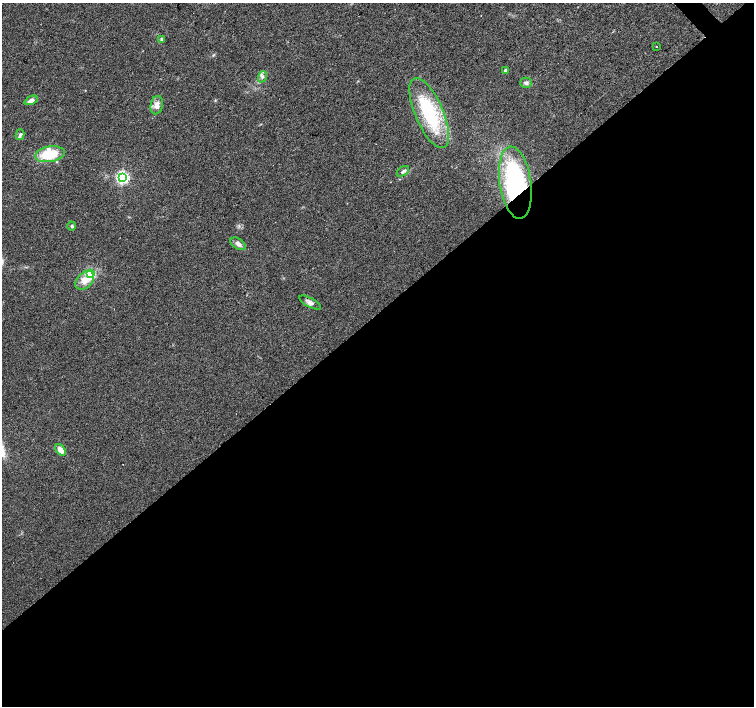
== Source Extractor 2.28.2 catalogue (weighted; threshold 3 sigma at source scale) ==
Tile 15 of 4 x 4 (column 3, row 4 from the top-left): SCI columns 3008-4510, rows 148-1554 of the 6019 x 5987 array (HDU 1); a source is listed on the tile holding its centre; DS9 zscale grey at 2 x 2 block average (1 PNG px = mean of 2 x 2 image px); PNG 756 x 708 px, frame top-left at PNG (2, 3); each listed source drawn as its Kron ellipse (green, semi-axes under 4 px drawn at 4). Shown black and unused: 56% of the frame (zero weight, under 2 of 3 exposures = <1% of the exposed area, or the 3 px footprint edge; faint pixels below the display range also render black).
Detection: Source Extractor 2.28.2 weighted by HDU 2 'WHT'; one run over the whole footprint, this tile lists its part. Background 0.0274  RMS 0.0063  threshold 0.0286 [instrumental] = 3 sigma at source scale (4.5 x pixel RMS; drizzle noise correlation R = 1.50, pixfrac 1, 0.0396/0.0396 arcsec/px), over >= 5 px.
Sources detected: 22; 2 cosmic-ray / hot-pixel residue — neither listed nor drawn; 1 inside a brighter listed object's ellipse — not listed separately; the other 19 listed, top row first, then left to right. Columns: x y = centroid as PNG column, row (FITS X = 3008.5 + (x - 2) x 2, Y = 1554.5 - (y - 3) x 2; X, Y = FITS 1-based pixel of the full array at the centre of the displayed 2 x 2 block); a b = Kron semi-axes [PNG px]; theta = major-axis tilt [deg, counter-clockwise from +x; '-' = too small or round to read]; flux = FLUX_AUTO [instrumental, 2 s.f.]
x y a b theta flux
161 39 4 3 - 1.7
657 47 2 2 - 2.1
505 71 3 2 - 6.1
262 77 5 3 - 3.4
526 83 5 5 - 4.3
31 100 7 4 24 6.9
157 105 9 6 79 9.8
429 113 38 14 -67 110
20 135 5 4 - 2.9
50 154 15 7 9 45
403 171 7 3 36 4.6
122 177 4 3 - 330
515 183 36 15 -82 230
72 226 4 4 - 2.3
238 244 8 5 -34 5.7
91 274 3 3 - 110
85 280 11 7 46 15
310 303 12 4 -29 5.8
60 450 6 4 -52 11
Overlapping masked pixels (flux is a lower limit): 1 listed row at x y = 515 183